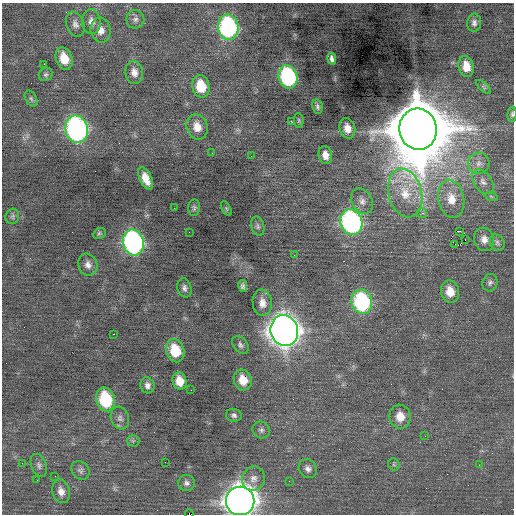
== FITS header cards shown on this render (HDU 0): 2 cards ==
NAXIS1  =                  512 / Axis length
NAXIS2  =                  512 / Axis length

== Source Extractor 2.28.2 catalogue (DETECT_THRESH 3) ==
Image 512 x 512 px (HDU 0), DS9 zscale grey, 1 PNG px = 1 image px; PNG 516 x 516 px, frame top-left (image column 1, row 512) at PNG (2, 3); each listed source drawn as its Kron ellipse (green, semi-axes under 4 px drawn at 4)
Background 0.0404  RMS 0.76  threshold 2.29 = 3 sigma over >= 5 px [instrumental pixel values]
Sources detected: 87; all 87 listed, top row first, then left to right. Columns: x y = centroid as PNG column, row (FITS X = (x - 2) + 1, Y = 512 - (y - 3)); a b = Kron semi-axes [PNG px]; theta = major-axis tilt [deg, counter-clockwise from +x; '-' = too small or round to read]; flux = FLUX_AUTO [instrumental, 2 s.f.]
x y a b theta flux
135 19 9 9 - 210
91 22 12 9 -85 370
474 23 9 7 84 200
75 24 13 8 -68 280
228 27 13 10 -81 8100
101 30 12 10 -80 480
64 59 11 8 -70 900
332 59 6 3 -81 250
44 64 2 2 - 210
466 66 10 7 -78 690
134 72 12 9 -80 380
46 74 7 6 - 130
288 77 12 9 -74 6400
201 86 11 8 -79 1400
484 87 9 4 -42 110
31 99 8 5 -62 120
317 107 7 5 -78 120
512 114 7 4 85 100
299 120 7 4 -84 77
291 121 3 2 - 180
197 127 13 10 -72 670
347 128 10 7 -75 500
77 129 14 11 -75 16000
418 129 21 18 -82 540000
212 153 2 2 - 28
325 155 9 6 -76 410
251 156 2 2 - 28
479 163 11 10 - 380
146 178 12 6 -66 600
483 182 14 8 -56 350
405 193 25 16 -75 1500
491 196 7 4 -19 85
451 199 19 13 -80 890
362 201 14 10 -60 360
174 208 2 2 - 46
194 208 8 6 85 120
226 208 8 4 -60 68
422 213 5 5 - 120
12 216 8 6 74 130
351 222 13 11 -72 13000
258 226 10 6 -76 150
460 231 3 2 - 6000
189 232 2 2 - 61
99 233 7 5 26 85
484 239 12 10 -74 400
465 240 2 2 - 27
133 242 13 10 -77 14000
497 243 8 7 - 160
455 244 2 2 - 36
294 255 2 2 - 24
88 265 11 9 -71 320
490 283 9 7 73 160
243 286 6 4 -78 140
184 288 9 7 -75 190
450 292 11 9 -79 690
362 302 12 10 -76 6400
262 303 13 9 -83 470
284 331 15 13 -73 63000
114 334 3 2 - 290
240 345 10 7 -52 160
175 351 12 9 -74 1600
243 380 10 8 -67 810
179 381 8 7 - 670
147 385 8 7 - 230
191 390 2 2 - 100
105 399 12 9 -76 3100
234 415 8 6 -15 160
400 417 12 10 -82 690
120 418 11 9 -72 270
261 430 9 8 - 180
425 436 2 2 - 23
133 441 6 6 - 85
165 462 2 2 - 190
22 463 2 2 - 22
394 464 6 5 - 88
39 465 12 7 -68 200
479 465 3 2 - 30
308 469 10 8 -53 250
80 470 10 8 -49 190
55 476 2 2 - 89
254 479 12 11 - 390
37 480 2 2 - 34
289 481 2 2 - 28
187 483 8 8 - 190
61 491 12 8 -76 380
240 501 14 14 - 70000
189 514 4 2 - 800
At the frame edge (FLAGS 8, measured only in part): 3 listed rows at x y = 512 114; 240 501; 189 514